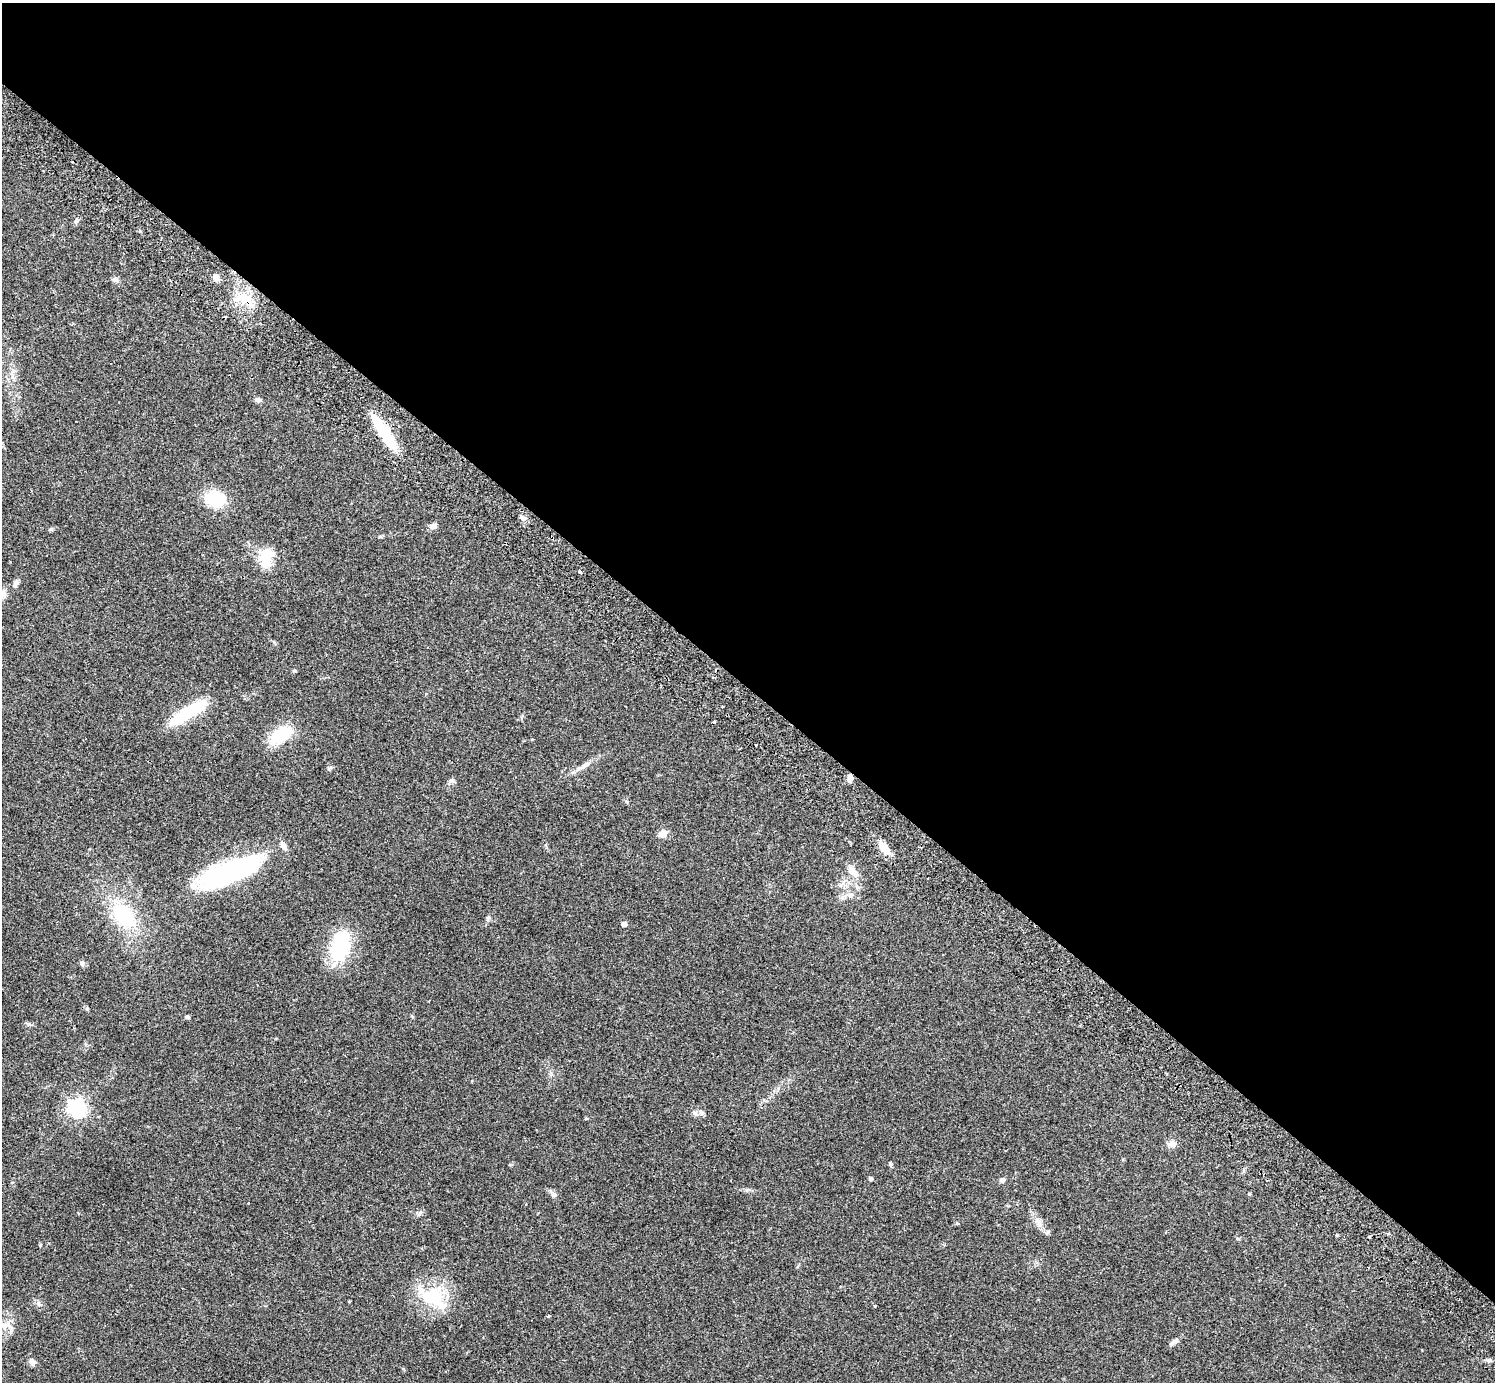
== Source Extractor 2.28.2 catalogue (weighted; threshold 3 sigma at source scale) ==
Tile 3 of 4 x 4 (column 3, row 1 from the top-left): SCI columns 3031-4523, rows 4347-5726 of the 6063 x 6071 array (HDU 1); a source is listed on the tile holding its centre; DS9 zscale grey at full resolution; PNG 1497 x 1384 px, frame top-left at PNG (2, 3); no overlay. Shown black and unused: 50% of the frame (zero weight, under 2 of 3 exposures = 3% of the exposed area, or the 3 px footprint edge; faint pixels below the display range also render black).
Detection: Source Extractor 2.28.2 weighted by HDU 2 'WHT'; one run over the whole footprint, this tile lists its part. Background 0.0823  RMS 0.0059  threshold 0.0265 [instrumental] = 3 sigma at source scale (4.5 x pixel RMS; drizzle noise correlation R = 1.50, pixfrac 1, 0.05/0.05 arcsec/px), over >= 5 px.
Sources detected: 61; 3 cosmic-ray / hot-pixel residue — not listed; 1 inside a brighter listed object's ellipse — not listed separately; the other 57 listed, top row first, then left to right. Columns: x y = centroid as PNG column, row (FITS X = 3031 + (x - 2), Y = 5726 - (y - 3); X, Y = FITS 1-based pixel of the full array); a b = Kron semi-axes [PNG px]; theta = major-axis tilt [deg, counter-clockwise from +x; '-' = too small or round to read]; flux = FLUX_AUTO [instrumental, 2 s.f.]
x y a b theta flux
76 221 7 4 45 1
216 278 8 7 - 3.5
115 280 8 6 -17 2
244 299 32 13 -30 14
258 400 7 6 - 1.7
385 433 43 10 -56 29
215 499 19 15 -14 25
523 518 10 6 -30 1.9
433 526 10 8 22 2.2
51 529 5 5 - 0.9
266 557 25 18 85 15
580 571 3 3 - 2.1
16 583 11 6 64 2.1
2 594 9 8 - 5.1
189 712 47 11 32 31
281 735 27 13 35 24
756 745 2 2 - 0.54
584 766 11 6 32 2.3
330 768 7 4 19 0.88
850 778 8 6 81 3.1
451 781 9 6 37 1.6
663 834 9 8 - 4.5
283 846 12 7 -64 2.4
884 848 21 9 -52 8.1
851 870 17 11 -62 5.9
229 871 60 17 21 130
850 895 8 6 21 2
124 915 23 15 -52 41
624 924 4 4 - 3.4
341 946 36 19 74 39
82 963 7 6 - 1.7
87 1009 5 5 - 0.74
187 1017 6 4 1 1.1
29 1024 7 4 -18 1
77 1108 7 7 - 220
695 1113 11 6 -38 2.1
586 1118 5 3 - 0.49
1172 1144 11 9 -35 3.1
890 1164 5 4 - 0.9
510 1165 5 3 - 0.55
871 1178 4 4 - 1.3
1002 1180 7 6 - 1.6
554 1195 8 8 - 1.8
420 1213 9 4 60 1.1
1038 1222 18 8 -59 4.6
957 1223 5 4 - 0.6
1388 1233 3 3 - 0.8
1337 1235 4 3 - 0.64
1369 1237 3 3 - 0.87
1238 1239 7 3 -1 0.74
434 1297 38 26 -36 30
349 1301 4 3 - 0.4
548 1316 3 3 - 0.92
6 1325 16 10 -1 5.4
1173 1342 14 6 38 2.4
1489 1360 7 4 18 1.2
32 1362 10 8 -59 2.2
Overlapping masked pixels (flux is a lower limit): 3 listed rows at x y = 244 299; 385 433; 850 778
Isophote crosses this tile's border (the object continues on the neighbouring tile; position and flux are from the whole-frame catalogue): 1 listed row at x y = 2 594
Unlisted compact peaks at least as high as the median listed source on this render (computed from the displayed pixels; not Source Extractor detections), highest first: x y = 1249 1194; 294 671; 747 1190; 38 1303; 488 918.